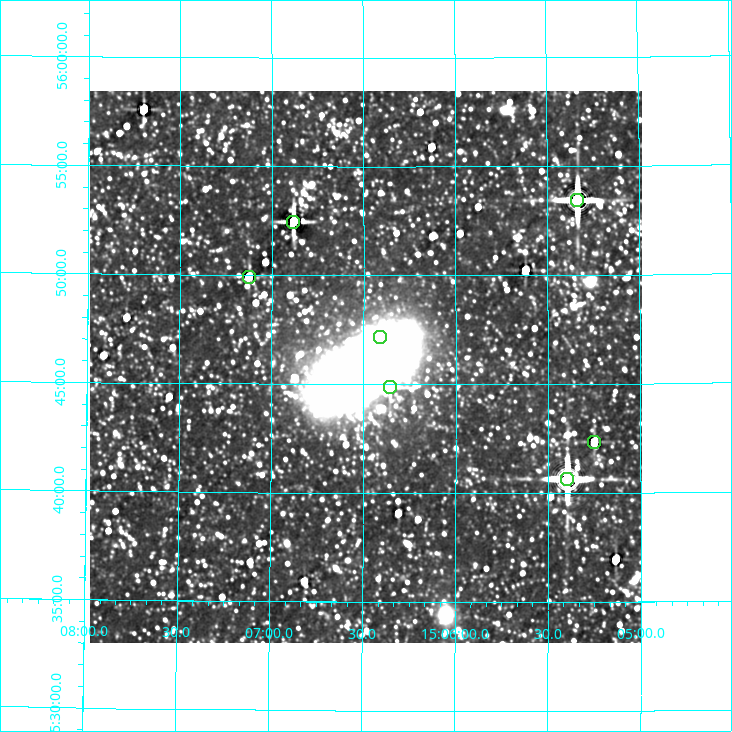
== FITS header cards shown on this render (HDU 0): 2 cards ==
NAXIS1  =                  552 / length of data axis 1
NAXIS2  =                  552 / length of data axis 2

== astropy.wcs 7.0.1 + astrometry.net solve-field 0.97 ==
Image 552 x 552 px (HDU 0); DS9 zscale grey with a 90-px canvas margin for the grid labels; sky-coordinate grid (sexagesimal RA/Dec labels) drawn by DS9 from the SOLVED WCS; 7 Tycho-2 reference stars matched to detected sources circled (green)
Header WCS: RA---TAN/DEC--TAN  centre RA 15:06:29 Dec +55:46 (226.62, +55.76 deg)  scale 2.75 arcsec/px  FOV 25.3' x 25.3'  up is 0 deg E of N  parity normal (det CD < 0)
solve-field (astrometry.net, Tycho-2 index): VERIFIED the header's WCS against the Tycho-2 star catalogue (7 matches, 0 conflicts) and refined it, rather than solving blind
Solved WCS: RA---TAN-SIP/DEC--TAN-SIP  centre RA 15:06:29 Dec +55:46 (226.62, +55.76 deg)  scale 2.75 arcsec/px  FOV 25.3' x 25.4'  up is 0 deg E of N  parity normal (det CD < 0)
The solver's refit moves the header's centre by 0.34 arcsec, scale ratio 0.9988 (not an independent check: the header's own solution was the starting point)
Tycho-2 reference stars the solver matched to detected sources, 7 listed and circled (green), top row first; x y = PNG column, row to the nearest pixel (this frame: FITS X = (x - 90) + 1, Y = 552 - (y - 91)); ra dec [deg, ICRS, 3 dp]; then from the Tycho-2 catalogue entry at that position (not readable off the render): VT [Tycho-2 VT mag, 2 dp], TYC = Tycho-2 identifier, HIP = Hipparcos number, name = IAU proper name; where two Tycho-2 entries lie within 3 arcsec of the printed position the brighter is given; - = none
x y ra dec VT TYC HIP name
577 200 226.334 +55.891 9.32 3864-351-1 - -
293 222 226.721 +55.874 10.01 3871-243-1 - -
249 277 226.781 +55.832 12.29 3871-216-1 - -
380 337 226.603 +55.786 11.31 3864-261-1 - -
390 387 226.589 +55.748 12.32 3864-230-1 - -
594 442 226.313 +55.706 11.36 3864-187-1 - -
567 479 226.349 +55.677 7.75 3864-139-1 73837 -